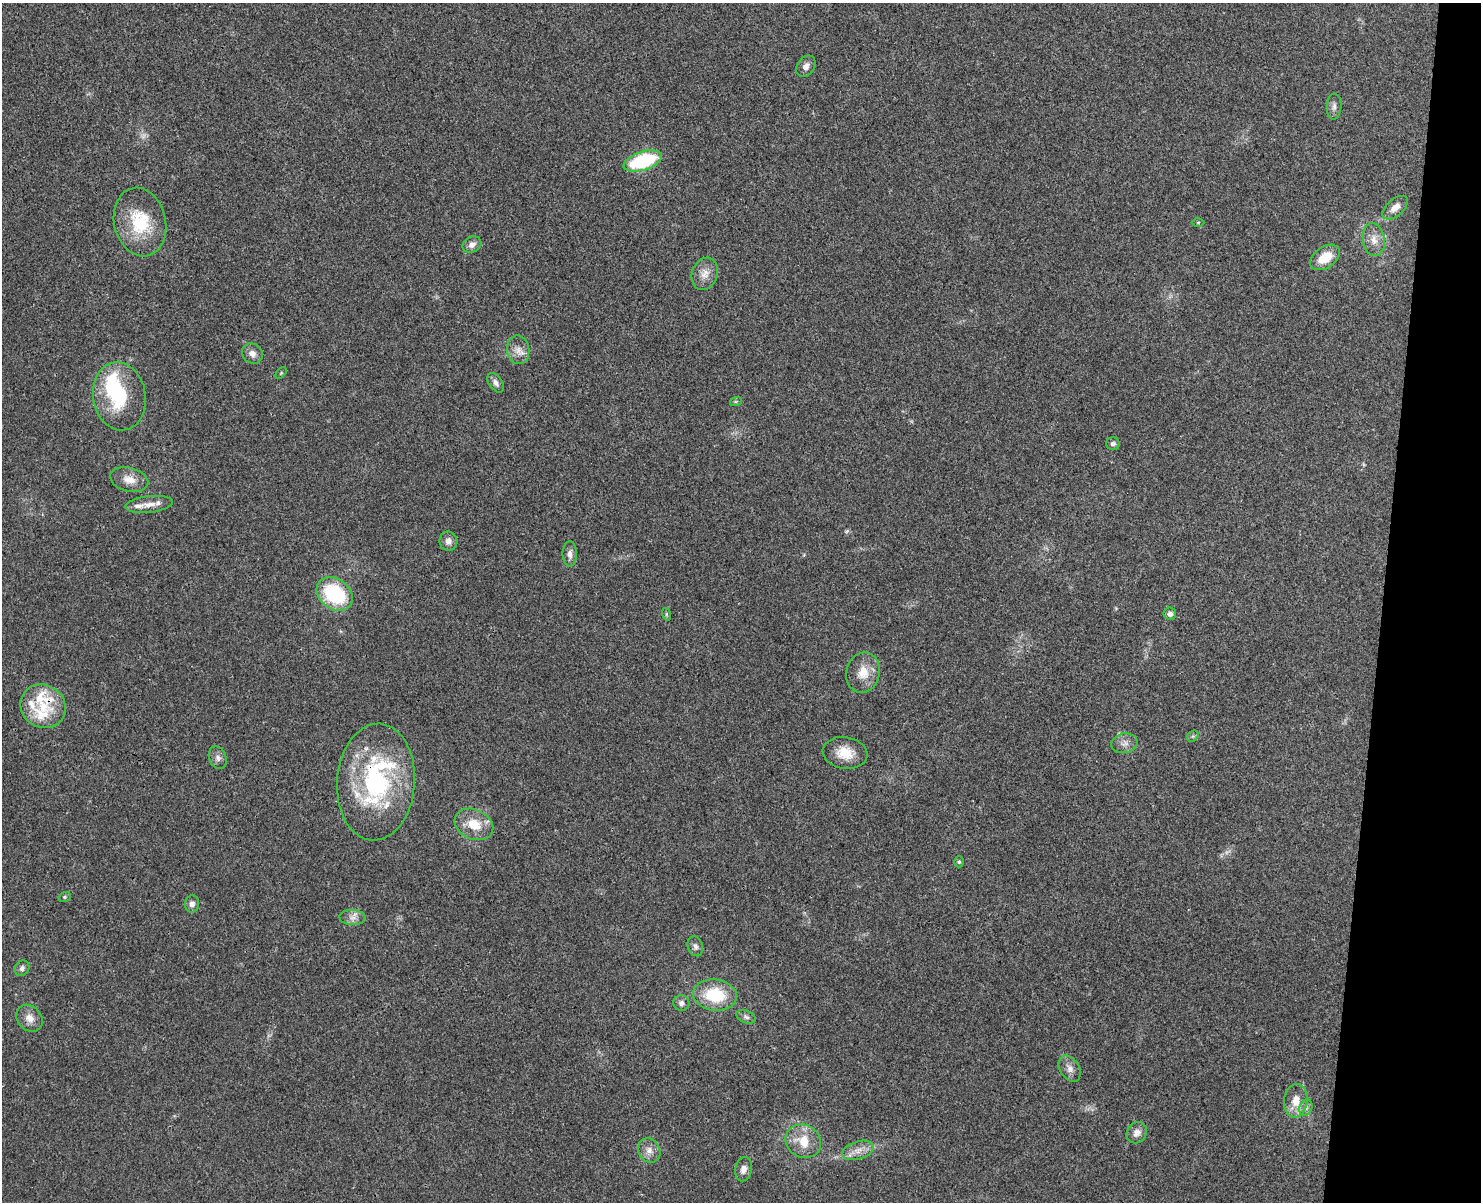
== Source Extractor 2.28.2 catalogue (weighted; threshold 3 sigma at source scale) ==
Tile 6 of 3 x 4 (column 3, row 2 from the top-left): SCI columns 3129-4607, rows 2419-3618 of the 4893 x 4832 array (HDU 1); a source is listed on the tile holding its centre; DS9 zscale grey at full resolution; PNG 1483 x 1204 px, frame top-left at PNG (2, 3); each listed source drawn as its Kron ellipse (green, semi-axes under 4 px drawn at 4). Shown black and unused: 7% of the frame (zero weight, under 3 of 4 exposures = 6% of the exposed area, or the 3 px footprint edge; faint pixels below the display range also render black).
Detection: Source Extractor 2.28.2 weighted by HDU 2 'WHT'; one run over the whole footprint, this tile lists its part. Background 0.0307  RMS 0.0048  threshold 0.0214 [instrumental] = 3 sigma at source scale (4.5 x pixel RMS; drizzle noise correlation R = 1.50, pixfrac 1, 0.05/0.05 arcsec/px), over >= 5 px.
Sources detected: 62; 3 too faint to see at this stretch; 1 inside a brighter object's white glare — neither listed nor drawn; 8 inside a brighter listed object's ellipse — not listed separately; the other 50 listed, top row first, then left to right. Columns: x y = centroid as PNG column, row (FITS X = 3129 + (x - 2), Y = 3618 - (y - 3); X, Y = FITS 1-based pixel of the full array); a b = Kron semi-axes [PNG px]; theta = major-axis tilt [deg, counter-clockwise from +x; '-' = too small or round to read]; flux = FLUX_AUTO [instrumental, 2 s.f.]
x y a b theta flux
806 66 11 8 55 2.8
1334 106 13 7 87 2.1
643 161 20 9 18 38
1395 208 15 8 41 4.2
140 222 35 26 -77 26
1198 222 6 4 1 0.6
1374 240 16 11 -82 5
472 244 10 7 26 2.7
1325 257 17 10 34 11
705 274 16 13 71 5
518 350 14 11 -81 4.1
252 353 11 9 -44 3
281 373 7 4 46 0.63
496 383 11 6 -55 2
119 396 34 26 -80 32
736 401 6 4 18 0.57
1113 444 7 6 - 1.5
129 480 19 12 -14 5.7
149 504 24 8 6 4.5
448 541 10 9 - 2.7
570 554 13 7 89 2.5
335 594 20 15 -37 36
666 614 6 4 -72 0.63
1170 614 6 6 - 1.9
863 673 20 16 76 8.6
43 706 23 21 -32 15
1193 736 6 5 - 0.88
1124 743 13 9 10 3.2
845 753 22 15 -9 9.4
218 758 11 8 -67 2.3
376 782 58 39 86 75
474 824 20 15 -24 11
959 862 5 4 - 0.66
65 897 6 4 21 0.71
192 904 8 7 - 2
353 918 13 7 -3 2.7
695 946 10 7 -72 2
22 968 8 7 - 1.6
715 995 22 15 -7 22
681 1003 8 8 - 2
746 1017 10 6 -24 1.5
29 1018 15 12 -47 4.4
1070 1069 14 9 -58 3.2
1296 1101 17 11 84 7.2
1306 1108 8 6 70 1.6
1137 1133 11 9 57 3.2
803 1141 18 16 -32 11
649 1150 13 10 -57 3.8
858 1150 16 9 17 4.8
743 1169 12 8 78 3.3
Overlapping masked pixels (flux is a lower limit): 2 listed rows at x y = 43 706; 376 782